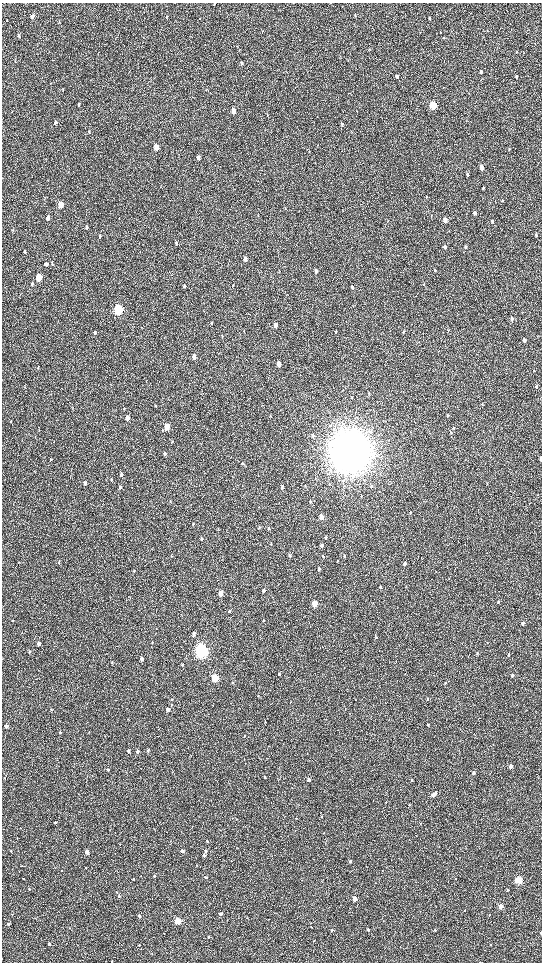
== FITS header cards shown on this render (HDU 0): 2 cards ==
NAXIS1  =                 1080 / length of data axis 1
NAXIS2  =                 1920 / length of data axis 2

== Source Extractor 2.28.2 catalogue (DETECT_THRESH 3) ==
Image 1080 x 1920 px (HDU 0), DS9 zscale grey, zoomed out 1/2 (1 PNG px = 2 x 2 image px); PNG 544 x 964 px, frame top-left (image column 1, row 1919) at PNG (2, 3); no overlay
Background 514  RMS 34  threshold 103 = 3 sigma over >= 5 px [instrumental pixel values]
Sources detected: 206; all 206 listed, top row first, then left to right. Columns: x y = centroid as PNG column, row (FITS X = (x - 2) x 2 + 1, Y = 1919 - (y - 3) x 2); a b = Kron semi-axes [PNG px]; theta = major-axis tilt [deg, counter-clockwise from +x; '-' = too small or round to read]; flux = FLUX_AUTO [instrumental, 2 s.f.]
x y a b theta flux
54 3 2 2 - 2.3e+03
214 4 3 3 - 4.9e+03
355 15 3 2 - 4.3e+03
32 16 7 4 52 2.4e+04
166 16 5 3 - 8.8e+03
429 18 4 2 - 4.3e+03
7 20 3 3 - 4.1e+03
262 31 3 2 - 3.2e+03
441 32 3 2 - 3.0e+03
19 35 5 4 - 1.3e+04
443 38 4 2 - 4.3e+03
535 43 4 2 - 2.8e+03
516 52 3 2 - 3.2e+03
15 61 5 3 - 6.9e+03
241 63 4 3 - 1.4e+04
481 72 4 3 - 1.2e+04
397 76 4 3 - 1.4e+04
516 76 4 3 - 1.3e+04
443 88 3 2 - 2.2e+03
63 89 3 2 - 3.4e+03
78 104 5 3 - 7.9e+03
433 105 4 3 - 4.2e+05
233 111 4 3 - 6.7e+04
267 115 3 2 - 3.9e+03
55 123 5 3 - 1.2e+04
342 124 5 3 - 8.4e+03
89 132 4 3 - 7.9e+03
156 147 4 3 - 1.2e+05
198 158 4 3 - 3.3e+04
481 168 4 3 - 6.7e+04
467 174 4 3 - 1.1e+04
483 188 3 2 - 6.7e+03
427 197 4 3 - 4.4e+03
502 201 3 2 - 4.1e+03
60 205 4 3 - 1.6e+05
474 213 4 3 - 2.3e+04
48 218 5 3 - 2.9e+04
445 220 4 3 - 4.4e+04
492 221 4 3 - 9.8e+03
86 227 4 3 - 1.5e+04
12 231 4 2 - 3.9e+03
536 235 4 3 - 1.1e+04
99 237 5 3 - 1.1e+04
176 243 5 3 - 1.3e+04
445 247 4 3 - 1.3e+04
465 247 4 3 - 8.9e+03
24 252 5 3 - 1.1e+04
245 259 4 3 - 3.2e+04
46 264 5 3 - 1.5e+04
52 264 5 3 - 7.2e+03
435 270 4 3 - 4.8e+03
316 271 5 3 - 2.4e+04
39 277 5 3 - 2.8e+05
32 284 5 3 - 1.2e+04
233 285 4 2 - 4.3e+03
184 286 4 3 - 8.9e+03
352 287 4 3 - 1.2e+04
118 310 5 4 - 1.0e+06
512 319 4 3 - 2.6e+04
212 323 5 3 - 8.1e+03
275 325 5 3 - 3.6e+04
403 331 4 3 - 5.0e+03
336 332 5 3 - 6.4e+03
95 333 4 3 - 1.1e+04
524 340 4 3 - 3.4e+04
194 357 5 3 - 3.3e+04
279 364 5 3 - 4.9e+04
536 387 4 3 - 1.0e+04
369 394 3 3 - 4.0e+03
351 398 3 2 - 3.0e+03
482 404 4 3 - 5.1e+03
270 415 4 3 - 4.9e+03
447 416 4 3 - 5.5e+03
127 418 5 3 - 4.1e+04
167 427 5 4 - 1.2e+05
454 428 4 3 - 6.7e+03
450 432 5 2 - 5.2e+03
313 436 4 4 - 8.7e+03
350 451 15 14 - 2.3e+07
165 453 4 3 - 1.5e+04
51 459 4 3 - 5.2e+03
541 459 4 2 - 5.9e+04
242 463 5 3 - 9.8e+03
34 472 4 1 - 2.9e+03
121 474 5 4 - 1.4e+04
111 479 4 3 - 5.3e+03
85 483 5 4 - 1.4e+04
487 483 4 2 - 4.0e+03
371 486 6 3 86 9.7e+03
120 487 5 4 - 1.5e+04
282 487 4 3 - 8.7e+03
310 502 5 2 - 5.6e+03
411 513 4 2 - 5.3e+03
321 517 4 3 - 6.9e+04
193 524 4 3 - 6.2e+03
259 527 5 2 - 6.1e+03
269 529 5 3 - 6.1e+03
326 538 3 3 - 4.5e+03
201 539 4 3 - 7.6e+03
271 543 4 2 - 3.8e+03
321 546 4 3 - 2.1e+04
290 555 4 3 - 1.1e+04
172 556 3 2 - 3.8e+03
323 556 4 3 - 4.3e+03
344 556 3 3 - 5.3e+03
337 561 3 2 - 3.3e+03
59 562 5 2 - 4.4e+03
405 563 4 3 - 1.6e+04
319 569 4 3 - 1.2e+04
134 571 5 3 - 7.3e+03
380 587 4 3 - 1.0e+04
264 591 5 4 - 1.4e+04
220 594 4 3 - 8.7e+04
498 602 4 2 - 4.1e+03
314 604 4 3 - 2.0e+05
229 611 4 4 - 1.0e+04
263 620 4 3 - 5.1e+03
13 621 3 2 - 2.5e+03
522 623 4 3 - 2.4e+04
194 634 4 3 - 1.8e+04
376 638 4 3 - 5.6e+03
152 643 4 3 - 4.6e+03
487 643 2 2 - 2.6e+03
39 644 4 3 - 4.3e+04
201 651 6 5 - 3.2e+06
29 652 5 3 - 8.4e+03
477 653 3 3 - 7.1e+03
508 655 3 2 - 1.3e+04
142 659 4 3 - 3.6e+04
112 663 3 3 - 4.0e+03
182 665 4 3 - 6.9e+03
279 674 4 3 - 8.2e+03
512 676 4 3 - 1.9e+04
215 678 4 3 - 4.5e+05
233 683 4 3 - 5.1e+03
445 683 4 2 - 4.2e+03
258 696 4 2 - 4.0e+03
427 699 4 3 - 6.3e+03
172 700 3 3 - 4.4e+03
168 709 4 3 - 3.6e+04
51 710 4 3 - 5.7e+03
265 722 3 2 - 3.5e+03
428 725 3 2 - 5.6e+03
6 726 4 3 - 1.8e+04
60 732 3 3 - 8.5e+03
244 736 3 2 - 4.1e+03
148 750 4 3 - 1.1e+04
129 751 4 3 - 1.5e+04
137 751 4 3 - 2.2e+04
511 766 3 3 - 3.3e+04
108 770 4 3 - 8.5e+03
473 773 4 3 - 1.3e+04
265 777 3 2 - 5.4e+03
278 780 3 2 - 3.2e+03
309 780 3 3 - 2.6e+04
411 780 3 3 - 6.6e+03
435 793 3 2 - 1.5e+04
433 795 4 3 - 5.1e+04
386 802 3 3 - 3.4e+03
409 805 3 3 - 4.6e+03
321 817 3 2 - 4.0e+03
296 818 3 2 - 3.1e+03
55 822 3 3 - 7.2e+03
420 823 3 2 - 3.5e+03
207 841 3 2 - 7.5e+03
11 850 3 2 - 3.9e+03
182 851 3 3 - 1.9e+04
205 851 4 3 - 9.0e+03
87 852 3 3 - 5.9e+04
204 855 4 3 - 1.0e+04
350 861 3 3 - 2.0e+04
197 865 3 2 - 3.0e+03
62 870 3 2 - 3.8e+03
154 876 3 3 - 5.7e+03
206 877 3 3 - 1.2e+04
23 879 3 2 - 4.2e+03
133 879 3 3 - 5.6e+03
456 879 2 2 - 2.8e+03
518 880 3 3 - 4.6e+05
29 889 3 2 - 4.3e+03
507 890 3 3 - 5.2e+03
116 892 3 3 - 4.5e+03
119 896 4 3 - 8.0e+03
355 899 3 3 - 1.1e+05
501 906 3 3 - 1.3e+05
464 910 3 2 - 5.0e+03
12 914 3 2 - 4.1e+03
221 914 3 3 - 2.8e+04
489 915 3 2 - 3.3e+03
139 916 3 2 - 2.8e+04
177 921 3 3 - 3.8e+05
8 924 3 2 - 1.6e+04
311 927 3 3 - 5.3e+03
70 928 2 2 - 2.8e+03
332 930 3 3 - 1.3e+04
368 930 3 2 - 1.0e+04
435 930 3 3 - 4.5e+03
541 933 3 2 - 8.8e+03
208 937 3 3 - 7.5e+03
314 940 3 2 - 2.1e+03
49 944 3 3 - 1.3e+04
139 945 3 2 - 5.4e+03
491 945 3 2 - 3.1e+03
400 946 3 2 - 2.1e+03
112 961 2 2 - 4.0e+03
480 962 2 1 - 2.3e+03
At the frame edge (FLAGS 8, measured only in part): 6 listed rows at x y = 54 3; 214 4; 541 459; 541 933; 112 961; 480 962